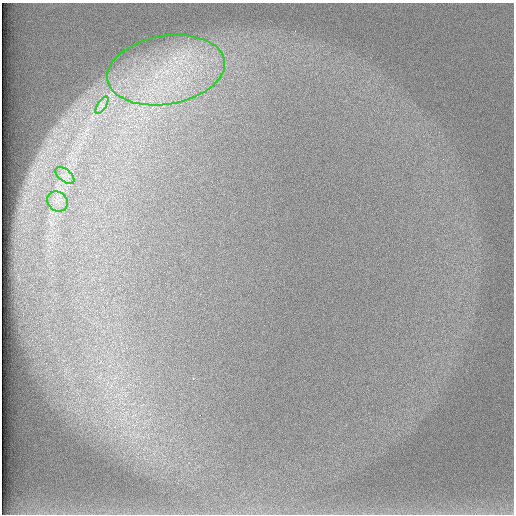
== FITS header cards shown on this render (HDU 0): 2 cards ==
NAXIS1  =                  512 /
NAXIS2  =                  512 /

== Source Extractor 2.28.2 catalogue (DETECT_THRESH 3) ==
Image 512 x 512 px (HDU 0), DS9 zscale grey, 1 PNG px = 1 image px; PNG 516 x 516 px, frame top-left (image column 1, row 512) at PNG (2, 3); each listed source drawn as its Kron ellipse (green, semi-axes under 4 px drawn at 4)
Background 98.2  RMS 2.9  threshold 8.7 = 3 sigma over >= 5 px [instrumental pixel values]
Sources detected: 4; all 4 listed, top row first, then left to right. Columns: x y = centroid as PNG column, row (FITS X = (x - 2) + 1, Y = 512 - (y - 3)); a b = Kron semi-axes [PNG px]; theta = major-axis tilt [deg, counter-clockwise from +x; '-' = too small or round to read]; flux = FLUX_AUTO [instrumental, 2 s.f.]
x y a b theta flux
166 70 59 34 10 31000
102 105 10 4 58 740
65 175 11 6 -40 1000
57 201 11 9 -42 1500